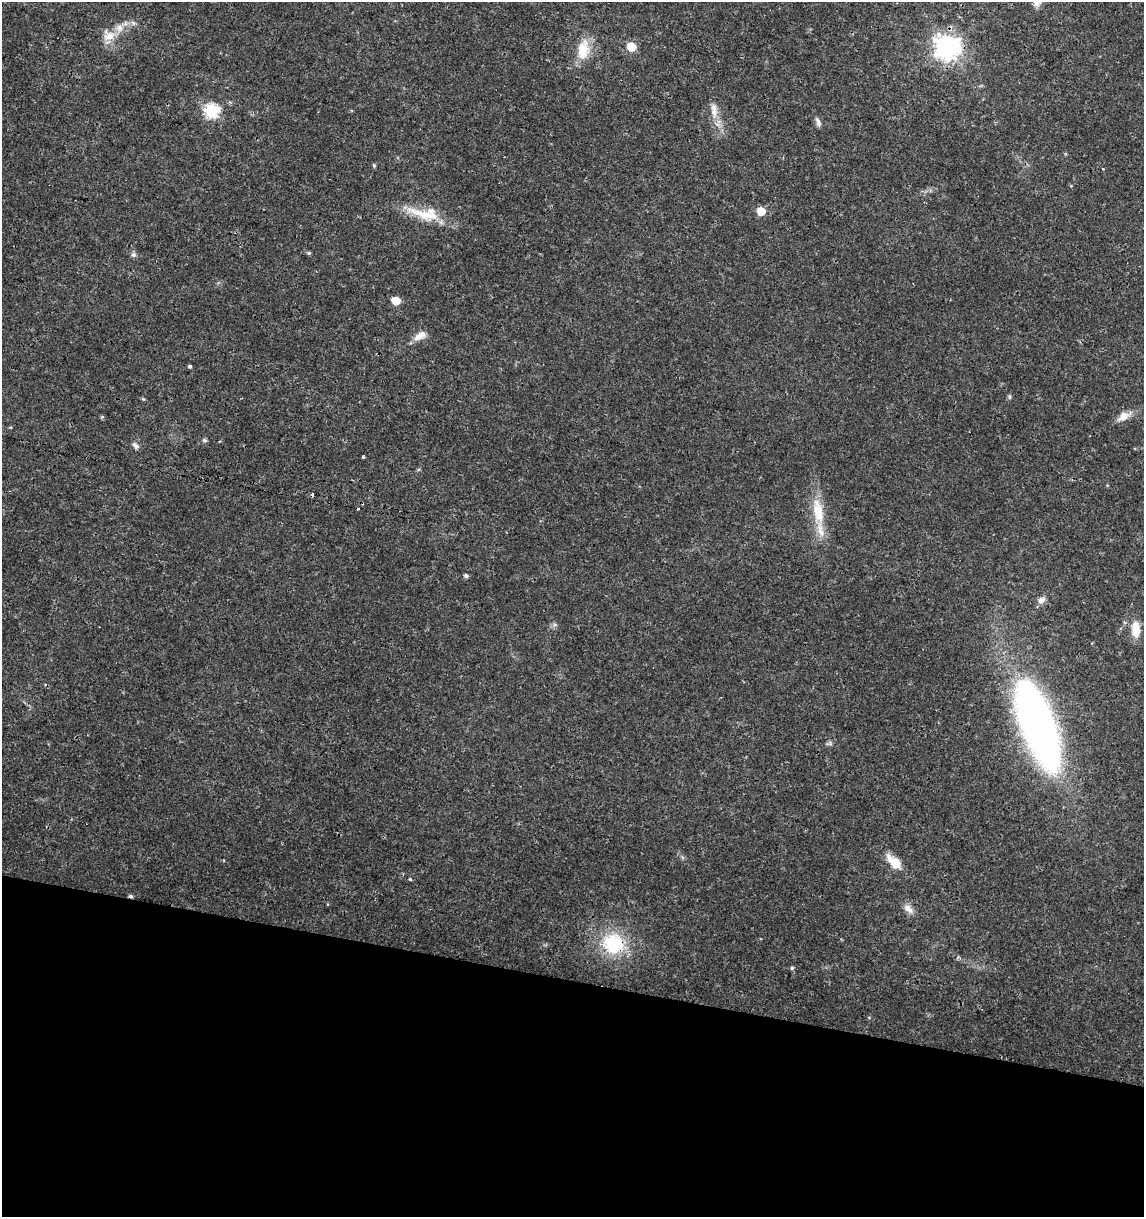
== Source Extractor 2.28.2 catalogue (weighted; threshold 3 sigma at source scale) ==
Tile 15 of 4 x 4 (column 3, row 4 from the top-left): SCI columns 2511-3652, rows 11-1225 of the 5079 x 4871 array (HDU 1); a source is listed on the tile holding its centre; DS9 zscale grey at full resolution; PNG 1146 x 1219 px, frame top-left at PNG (2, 2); no overlay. Shown black and unused: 19% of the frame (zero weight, under 3 of 4 exposures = <1% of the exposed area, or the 3 px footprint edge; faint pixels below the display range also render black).
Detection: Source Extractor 2.28.2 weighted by HDU 2 'WHT'; one run over the whole footprint, this tile lists its part. Background 0.0189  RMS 0.0018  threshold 0.00805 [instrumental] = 3 sigma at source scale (4.5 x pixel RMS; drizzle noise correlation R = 1.50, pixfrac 1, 0.0396/0.0396 arcsec/px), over >= 5 px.
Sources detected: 41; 1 inside a brighter object's white glare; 4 cosmic-ray / hot-pixel residue — not listed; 3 inside a brighter listed object's ellipse — not listed separately; the other 33 listed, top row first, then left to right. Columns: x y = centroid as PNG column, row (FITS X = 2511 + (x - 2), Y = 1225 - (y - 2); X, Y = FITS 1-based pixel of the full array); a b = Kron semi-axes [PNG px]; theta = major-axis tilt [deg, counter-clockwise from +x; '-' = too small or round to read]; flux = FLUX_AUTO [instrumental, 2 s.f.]
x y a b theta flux
108 36 18 16 -22 2.7
947 46 9 8 - 160
631 47 6 5 - 6
583 50 28 15 83 4.4
714 110 26 8 -83 2.2
212 111 7 7 - 28
818 122 16 5 -67 0.67
374 165 5 4 - 0.28
761 211 6 5 - 4.6
425 214 56 12 -17 5.7
309 253 5 4 - 0.28
133 255 7 7 - 0.49
396 301 6 5 - 4.5
420 336 18 9 29 1.7
190 366 4 3 - 1.1
1009 396 7 5 72 0.3
143 399 5 5 - 0.21
1124 416 18 10 32 1.8
204 440 7 5 -16 0.32
135 446 10 6 -44 0.64
363 457 3 3 - 0.27
1107 485 5 3 - 0.14
818 511 38 14 -78 5.6
466 576 6 5 - 0.34
1041 600 11 8 40 0.97
1136 629 18 9 -87 3.1
1033 725 115 28 -73 63
830 743 6 5 - 0.35
894 862 19 10 -44 3.3
410 879 4 3 - 0.18
908 909 15 8 -43 1.3
613 944 29 26 -19 11
792 968 5 5 - 0.3
Overlapping masked pixels (flux is a lower limit): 1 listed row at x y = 613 944